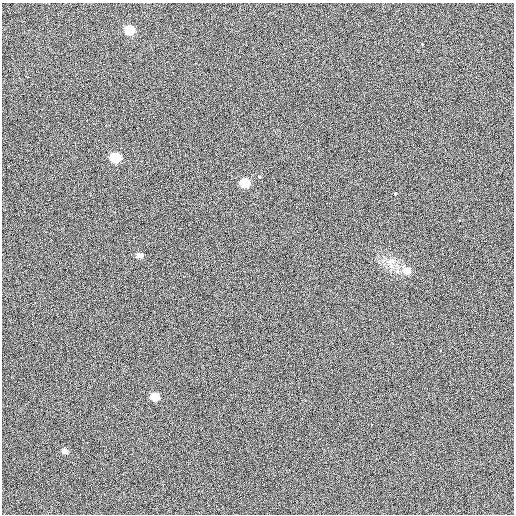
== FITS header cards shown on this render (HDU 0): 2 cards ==
NAXIS1  =                  512 / Axis length
NAXIS2  =                  512 / Axis length

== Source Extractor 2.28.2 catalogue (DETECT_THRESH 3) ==
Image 512 x 512 px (HDU 0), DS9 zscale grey, 1 PNG px = 1 image px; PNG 516 x 516 px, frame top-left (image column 1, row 512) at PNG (2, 3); no overlay
Background 409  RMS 1.7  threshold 5.24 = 3 sigma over >= 5 px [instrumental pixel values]
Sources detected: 12; all 12 listed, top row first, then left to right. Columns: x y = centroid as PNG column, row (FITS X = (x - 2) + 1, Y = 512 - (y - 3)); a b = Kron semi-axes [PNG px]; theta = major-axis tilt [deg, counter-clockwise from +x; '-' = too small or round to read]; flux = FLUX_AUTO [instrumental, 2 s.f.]
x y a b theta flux
130 30 8 7 - 2400
422 44 3 2 - 180
116 157 8 7 - 3800
259 176 3 3 - 410
245 183 8 6 -19 2400
395 193 3 3 - 320
459 220 3 3 - 130
140 255 5 3 - 220
407 270 10 7 -19 450
440 350 2 2 - 72
155 397 7 6 - 1300
65 451 8 6 -20 360